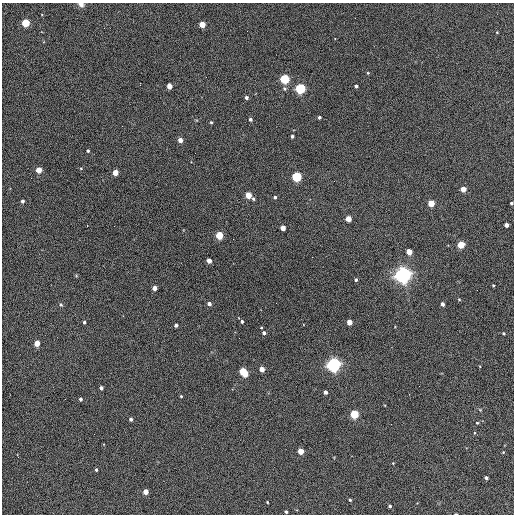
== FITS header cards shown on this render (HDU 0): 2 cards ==
NAXIS1  =                  512 / Axis length
NAXIS2  =                  512 / Axis length

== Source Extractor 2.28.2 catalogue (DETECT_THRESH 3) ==
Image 512 x 512 px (HDU 0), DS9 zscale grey, 1 PNG px = 1 image px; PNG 516 x 516 px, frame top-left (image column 1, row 512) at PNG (2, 3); no overlay
Background 404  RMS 22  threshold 65.7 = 3 sigma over >= 5 px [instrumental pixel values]
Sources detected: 72; all 72 listed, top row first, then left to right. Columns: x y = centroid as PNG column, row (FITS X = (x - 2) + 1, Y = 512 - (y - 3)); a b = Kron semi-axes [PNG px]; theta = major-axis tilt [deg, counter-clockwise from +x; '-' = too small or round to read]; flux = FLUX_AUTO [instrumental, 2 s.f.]
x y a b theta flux
81 4 6 5 - 5900
26 23 4 4 - 110000
202 24 4 4 - 39000
497 32 3 3 - 980
368 73 3 3 - 1300
284 79 4 4 - 190000
169 86 4 4 - 20000
356 86 3 3 - 3400
284 89 5 5 - 2400
300 89 4 4 - 250000
246 98 3 3 - 5000
319 117 3 3 - 2800
250 119 3 3 - 3900
211 122 4 3 - 1800
292 136 3 3 - 3600
180 140 4 4 - 14000
88 151 3 3 - 2300
81 168 4 3 - 1300
39 170 4 4 - 31000
115 172 4 4 - 26000
297 177 4 4 - 220000
463 189 4 4 - 26000
248 195 4 4 - 42000
275 197 4 3 - 3000
253 199 4 4 - 2500
22 201 3 3 - 3400
431 203 4 4 - 50000
511 203 3 3 - 2400
348 219 4 4 - 25000
506 225 4 4 - 9100
283 228 4 4 - 19000
219 235 4 4 - 84000
461 245 4 4 - 61000
409 252 4 4 - 32000
312 257 2 2 - 720
209 261 4 4 - 15000
403 275 6 6 - 940000
356 280 3 3 - 2500
493 285 3 3 - 1500
154 288 4 4 - 11000
459 299 4 3 - 1300
209 304 4 3 - 6600
442 304 4 3 - 6500
61 305 5 4 - 1800
242 321 3 3 - 3000
84 322 3 3 - 2200
349 322 4 4 - 21000
176 325 4 3 - 4500
264 333 4 4 - 4400
504 333 4 3 - 1700
37 343 4 4 - 31000
334 365 5 5 - 660000
262 369 4 4 - 22000
244 372 7 4 -50 100000
101 388 4 3 - 4100
325 392 4 3 - 7300
181 396 3 2 - 1400
80 399 4 3 - 3300
354 414 4 4 - 130000
131 419 3 3 - 4000
477 423 5 3 - 1600
301 451 4 4 - 33000
503 452 4 3 - 1200
393 463 3 3 - 930
96 470 3 3 - 2700
486 478 4 3 - 4300
146 492 4 4 - 19000
350 500 3 3 - 1800
267 502 3 2 - 1200
390 506 3 3 - 2600
286 512 3 3 - 2500
456 514 3 2 - 1100
At the frame edge (FLAGS 8, measured only in part): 3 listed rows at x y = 81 4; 511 203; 456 514